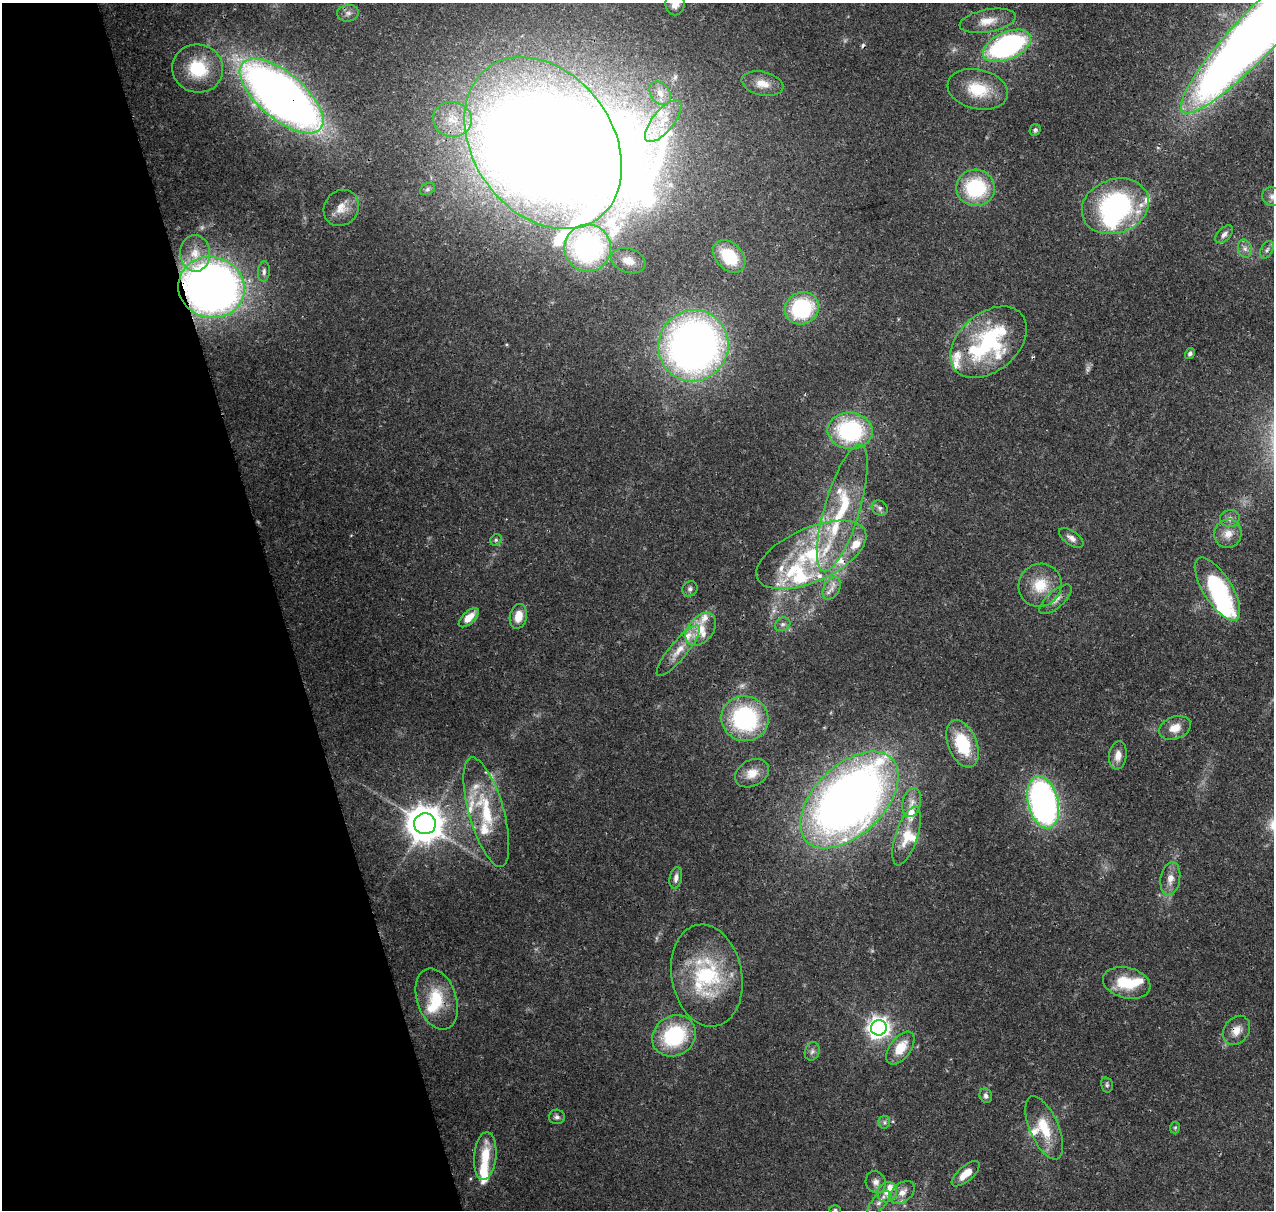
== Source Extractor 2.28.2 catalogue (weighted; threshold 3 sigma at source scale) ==
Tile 5 of 4 x 4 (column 1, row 2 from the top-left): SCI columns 117-1388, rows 2545-3752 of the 5323 x 5039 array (HDU 1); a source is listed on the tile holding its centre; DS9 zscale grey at full resolution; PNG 1276 x 1212 px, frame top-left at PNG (2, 3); each listed source drawn as its Kron ellipse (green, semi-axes under 4 px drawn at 4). Shown black and unused: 22% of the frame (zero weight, under 3 of 4 exposures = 8% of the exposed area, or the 3 px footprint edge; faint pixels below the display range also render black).
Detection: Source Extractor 2.28.2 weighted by HDU 2 'WHT'; one run over the whole footprint, this tile lists its part. Background 0.0758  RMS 0.0035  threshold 0.0156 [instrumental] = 3 sigma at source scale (4.5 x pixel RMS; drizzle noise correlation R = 1.50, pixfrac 1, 0.0396/0.0396 arcsec/px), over >= 5 px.
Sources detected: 120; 1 too faint to see at this stretch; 4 inside a brighter object's white glare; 1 cosmic-ray / hot-pixel residue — neither listed nor drawn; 30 inside a brighter listed object's ellipse — not listed separately; the other 84 listed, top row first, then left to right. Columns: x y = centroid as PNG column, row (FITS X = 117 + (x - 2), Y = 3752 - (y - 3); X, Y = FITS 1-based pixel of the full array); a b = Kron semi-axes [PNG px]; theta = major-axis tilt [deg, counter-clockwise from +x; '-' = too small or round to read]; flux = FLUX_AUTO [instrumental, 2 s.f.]
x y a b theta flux
675 4 11 9 90 2.8
348 13 11 8 7 1.7
988 21 28 11 10 5.7
1257 33 109 22 47 630
1007 46 25 13 24 72
198 69 25 24 - 19
762 84 21 12 -12 4.6
978 89 30 20 -13 13
660 93 13 9 -55 3.2
281 96 51 23 -40 340
452 119 19 17 -9 9.7
663 121 26 10 51 7.8
1035 130 6 5 - 0.84
543 143 93 69 -54 950
976 188 19 18 - 25
427 189 8 5 28 0.82
1272 197 10 9 - 1.9
1115 206 34 27 20 60
341 208 19 17 51 5.6
1224 234 11 6 45 1.5
588 248 23 23 - 62
1245 249 9 6 -74 1.5
1267 250 9 6 59 1.1
195 253 18 15 -86 6.5
729 256 19 13 -45 15
628 261 18 12 -19 4.2
264 271 10 6 86 1.2
211 287 33 30 -14 270
802 308 17 16 - 32
988 342 43 29 40 49
693 346 36 35 - 220
1190 353 5 4 - 0.99
850 431 22 18 -4 40
842 508 66 17 73 26
880 508 8 7 - 1.2
1230 518 10 8 9 1.6
1228 534 14 13 - 4.1
1071 538 14 7 -35 1.9
496 540 6 5 - 0.76
811 555 59 27 24 45
1040 585 22 21 - 10
832 588 12 8 62 2.6
690 589 8 7 - 1.1
1218 589 36 14 -58 44
1056 599 20 8 42 2.9
518 616 12 8 78 5.2
469 618 12 6 43 5.1
783 624 8 6 29 1.1
701 629 18 12 50 6.8
678 651 32 8 50 6
745 719 24 22 -21 44
1175 728 16 11 21 4.7
962 744 25 14 -68 19
1118 755 14 9 82 3.2
752 773 18 13 28 4.4
849 800 59 35 44 320
1043 802 27 15 -76 130
912 803 15 9 76 3
486 812 56 17 -74 20
425 824 11 10 - 890
907 836 31 11 72 7.6
676 878 11 6 79 1.8
1170 879 17 9 80 3.5
707 975 51 35 -79 33
1127 983 24 15 -14 13
437 999 32 19 -71 14
879 1028 8 7 - 230
1236 1030 16 12 52 4
674 1036 23 19 33 30
900 1048 19 10 53 8.1
812 1051 9 7 72 1.3
1107 1085 8 5 -77 0.77
986 1096 7 6 - 1.3
557 1117 8 7 - 1.3
884 1122 6 6 - 0.76
1044 1128 34 14 -67 11
1175 1128 6 5 - 0.54
485 1156 24 11 85 9.1
966 1174 17 7 41 5.2
876 1182 11 10 - 2
887 1192 10 9 - 3.3
902 1192 14 9 39 3.3
879 1203 15 6 48 2.1
835 1210 6 4 1 0.42
Overlapping masked pixels (flux is a lower limit): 6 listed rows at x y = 281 96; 543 143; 211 287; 988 342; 849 800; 1236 1030
Isophote crosses this tile's border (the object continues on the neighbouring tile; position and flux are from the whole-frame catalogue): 4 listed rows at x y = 675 4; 1257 33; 543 143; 1272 197